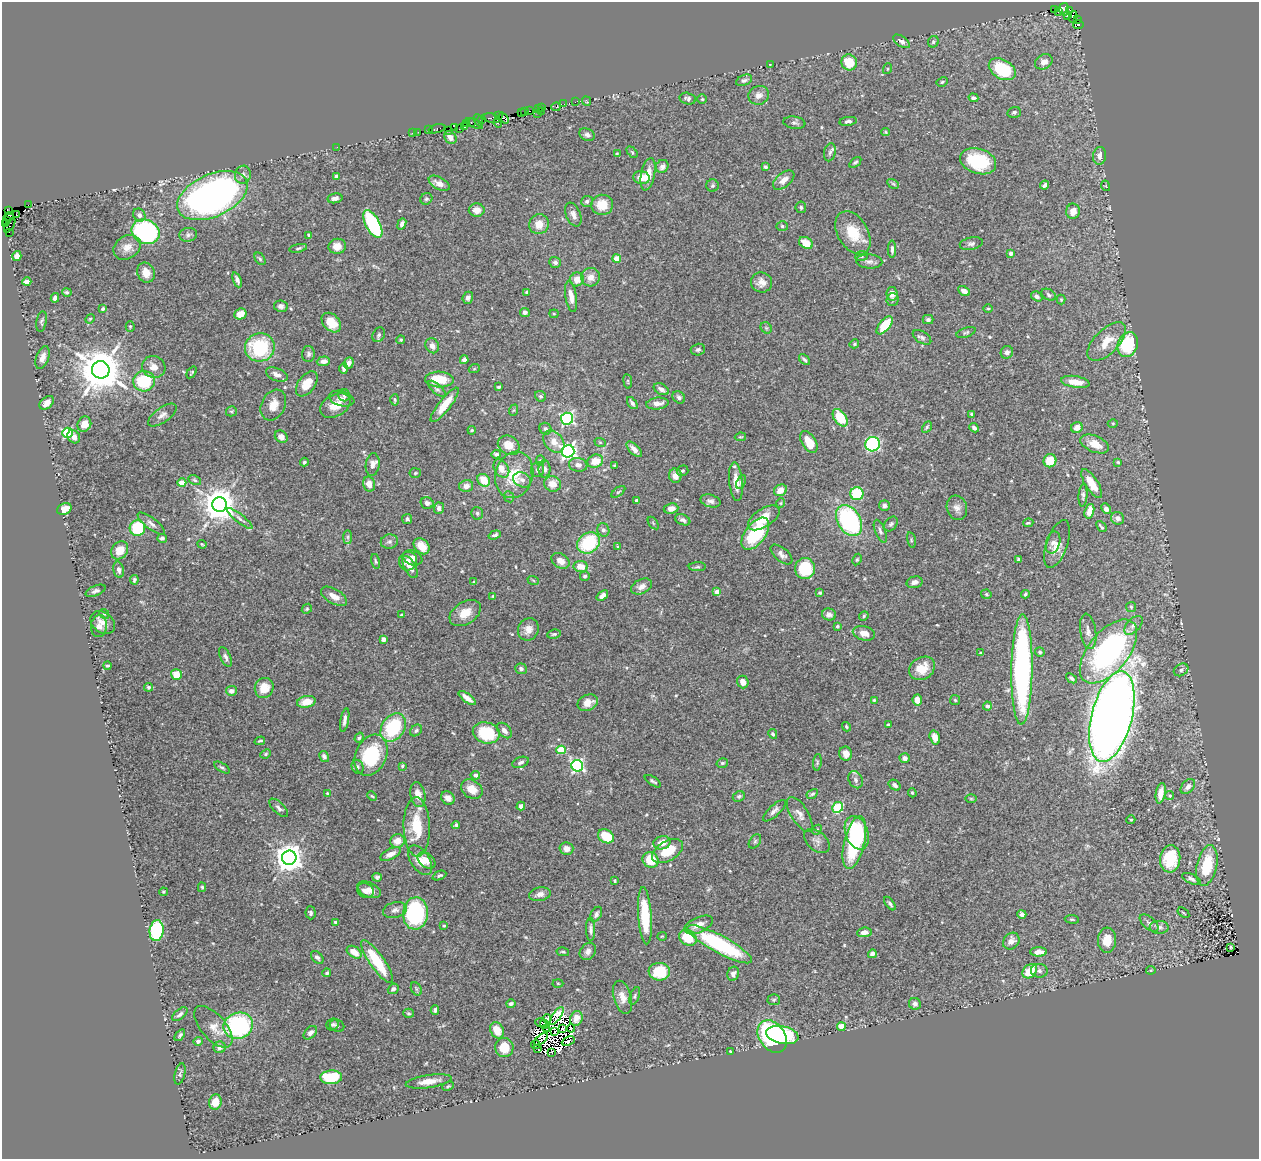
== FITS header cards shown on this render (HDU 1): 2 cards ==
NAXIS1  =                 1257
NAXIS2  =                 1157

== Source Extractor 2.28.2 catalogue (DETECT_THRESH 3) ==
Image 1257 x 1157 px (HDU 1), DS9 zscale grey, 1 PNG px = 1 image px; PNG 1261 x 1161 px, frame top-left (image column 1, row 1157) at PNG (2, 2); each listed source drawn as its Kron ellipse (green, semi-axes under 4 px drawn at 4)
Background 0.462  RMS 0.025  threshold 0.0759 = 3 sigma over >= 5 px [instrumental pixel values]
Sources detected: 550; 11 with non-positive FLUX_AUTO (blend fragments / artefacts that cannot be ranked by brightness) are neither listed nor drawn; of the other 539, the 500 brightest by FLUX_AUTO listed and drawn (39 fainter detections omitted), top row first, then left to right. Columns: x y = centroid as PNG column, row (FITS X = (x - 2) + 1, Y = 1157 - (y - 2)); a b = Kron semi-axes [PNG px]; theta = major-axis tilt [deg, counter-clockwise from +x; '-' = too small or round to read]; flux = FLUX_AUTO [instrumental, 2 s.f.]
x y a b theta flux
1054 9 3 2 - 3.6
1064 9 6 5 - 46
1069 10 4 3 - 13
1058 12 3 2 - 9.1
1068 16 3 3 - 53
1073 17 5 3 - 230
1078 19 4 3 - 6.7
1078 25 5 4 - 30
901 41 9 5 -33 6.2
933 42 6 5 - 3.3
849 62 8 7 - 43
1044 62 9 7 30 11
770 65 4 2 - 1.9
887 69 5 3 - 1.7
1002 69 14 9 -29 96
744 80 8 5 23 4.5
942 82 6 4 29 2.3
759 95 10 9 - 11
688 98 8 5 -14 4.8
973 98 5 4 - 4.9
702 99 5 4 - 2.2
586 101 5 3 - 3.7
575 102 4 2 - 3.2
564 104 2 2 - 10
556 107 5 3 - 8.4
541 108 3 2 - 11
538 109 2 2 - 12
525 111 3 2 - 4.7
529 111 2 2 - 3.3
541 111 3 2 - 3
521 112 2 2 - 2.6
1014 112 6 5 - 4
538 113 3 2 - 2.6
499 116 2 2 - 6.5
492 118 8 4 -12 32
504 118 6 4 -51 37
478 120 6 4 -66 30
482 120 2 2 - 16
848 121 9 4 8 4.1
471 122 3 2 - 19
474 123 9 3 -24 18
498 123 5 2 - 10
794 123 11 6 -7 4.7
467 124 4 2 - 9.6
455 127 3 2 - 6.3
465 127 3 3 - 2.2
437 129 8 3 14 20
459 129 2 2 - 11
429 130 2 2 - 6.1
448 130 2 2 - 5.1
418 132 2 2 - 5.2
886 132 4 4 - 2
412 133 3 2 - 7.8
587 135 8 6 -24 5.4
450 137 7 5 -51 12
337 147 2 2 - 7.8
632 152 6 4 -46 2.5
830 152 9 5 78 4.9
617 153 4 3 - 1.7
1100 156 9 6 83 8.8
978 161 18 12 -18 97
855 162 7 4 37 3.3
662 166 7 6 - 7.5
765 167 4 3 - 3.1
648 174 16 7 78 21
243 175 9 8 - 7
336 176 4 4 - 4.1
641 177 8 6 -10 19
784 180 12 7 39 14
439 183 11 6 -28 12
893 184 6 4 -31 2.6
713 185 6 6 - 3.2
1045 185 5 3 - 5
1106 186 5 3 - 1.6
212 196 37 21 24 750
335 198 7 5 12 7.1
426 199 6 5 - 3.7
587 201 6 5 - 4.4
28 205 3 2 - 10
602 205 11 10 - 33
801 207 6 5 - 2.8
477 210 8 6 0 14
8 211 4 2 - 34
1073 211 7 7 - 15
16 215 3 2 - 4.8
139 215 7 5 -49 6.5
573 215 12 7 -68 9.3
9 216 4 3 - 34
7 221 3 2 - 5.3
5 224 3 2 - 2.3
373 224 15 7 -62 180
402 224 6 3 68 5.4
539 224 10 9 - 19
10 225 8 3 58 19
782 226 5 5 - 3.3
9 232 3 2 - 3.7
145 232 14 12 -22 290
853 233 23 15 -60 49
188 235 9 7 8 5.5
309 235 3 3 - 2.8
806 243 7 5 -32 27
971 244 11 6 11 5.5
337 246 9 7 9 16
127 247 14 11 32 17
298 248 9 4 11 3.1
892 249 9 3 -90 5.3
1011 253 4 3 - 10
17 256 5 4 - 13
861 256 6 5 - 2.7
617 258 4 4 - 33
260 259 7 4 -55 2.7
869 261 13 7 -3 6.5
555 262 6 5 - 5.6
146 273 10 8 -67 17
591 277 9 9 - 15
577 279 7 6 - 15
237 280 8 3 -67 5.4
27 282 4 4 - 9
761 282 10 10 - 12
964 291 6 4 -30 11
67 292 5 4 - 2.8
527 292 4 4 - 3.1
892 294 7 5 -84 14
1049 295 8 5 -33 3.6
571 296 16 5 -81 14
1037 296 6 4 -33 4.7
55 298 5 4 - 9.3
468 298 6 5 - 5.4
893 299 6 6 - 4.4
1061 300 5 4 - 1.9
281 306 7 5 -10 5.7
988 308 5 3 - 1.8
103 309 4 3 - 3.5
525 312 5 4 - 7.5
240 314 6 5 - 21
554 314 4 4 - 1.7
90 319 5 4 - 1.8
928 320 5 4 - 3.6
42 321 10 5 80 3.5
331 323 11 8 -46 28
885 325 11 5 50 54
130 326 5 4 - 2.2
766 328 6 5 - 2.6
966 332 10 4 18 3.4
379 335 8 6 62 4.6
922 337 10 6 -33 5.1
401 340 4 4 - 2.2
1107 341 24 12 45 36
854 344 5 4 - 2.3
1128 345 13 10 69 110
432 346 8 6 -59 9.4
260 347 15 14 - 130
698 350 7 5 16 3.8
1007 352 6 6 - 6.7
308 354 8 6 89 4.5
43 358 12 6 71 11
464 360 4 4 - 6.3
804 360 7 4 -45 3.9
323 361 7 4 4 8.8
349 363 6 4 68 7.8
154 367 12 10 -26 16
344 368 5 4 - 3.7
474 369 5 3 - 1.8
101 370 9 8 - 7200
192 372 6 3 54 2.1
277 375 11 6 -23 9.4
439 380 14 8 -3 41
144 381 11 10 - 88
628 381 7 3 -82 2
1075 382 14 6 -9 23
307 384 14 8 53 27
498 387 3 3 - 2.7
437 389 11 4 -42 4.1
661 389 8 5 -29 7.5
344 395 6 5 - 3.5
540 396 6 5 - 3.8
679 397 7 5 -42 5.3
342 399 13 7 -15 8.7
395 400 6 3 88 2.5
47 403 8 5 42 12
632 403 7 3 -54 3.9
657 403 11 6 6 12
273 405 16 11 63 19
335 405 16 10 29 25
445 405 21 6 52 31
514 410 6 3 70 2.3
231 411 5 5 - 2.6
972 414 4 4 - 2.6
162 415 16 7 35 9
840 418 10 6 -56 57
567 419 6 6 - 250
1113 423 5 3 - 1.7
84 424 8 6 65 15
927 427 6 4 60 2.4
974 428 5 4 - 4.6
1077 428 6 5 - 14
545 429 6 5 - 4.3
472 430 4 4 - 1.8
68 433 5 5 - 150
74 437 7 6 - 9.4
281 437 7 5 -42 11
740 437 5 4 - 1.9
554 442 12 9 -50 17
600 442 6 3 -19 1.8
809 442 12 7 -60 27
872 444 7 7 - 200
1095 444 15 8 -22 23
509 445 11 9 -32 23
634 449 10 5 -47 11
568 451 6 6 - 570
496 454 5 4 - 4.4
540 460 5 4 - 2.2
595 461 8 6 20 26
1050 461 6 6 - 37
304 462 4 4 - 2.8
1118 462 4 4 - 2.3
373 465 11 7 82 10
578 465 9 6 -10 8.9
614 465 3 2 - 1.6
501 468 10 7 -56 16
544 469 9 6 -89 6.7
537 470 7 6 - 5.1
683 471 6 5 - 2.5
415 473 5 4 - 2.8
514 475 23 18 72 60
675 476 7 6 - 14
195 480 7 4 -27 3.1
484 480 7 5 -44 32
522 480 9 7 -26 7.7
736 482 19 6 -84 23
741 482 7 4 63 3.8
182 483 4 4 - 31
369 484 7 6 - 15
553 484 8 7 - 16
1092 484 16 6 -58 27
466 486 7 6 - 11
780 490 7 5 32 17
618 492 8 4 35 2.6
857 494 6 6 - 71
1083 495 11 4 85 4.6
509 497 6 5 - 2.8
637 501 3 3 - 6.8
710 501 10 6 -15 6.5
427 503 6 5 - 6.8
781 503 5 4 - 1.8
220 505 7 7 - 3900
884 506 5 5 - 5.3
439 508 6 5 - 7.4
957 508 12 10 -71 10
64 509 7 5 22 15
671 509 7 5 8 9.7
1106 509 5 4 - 8.3
1089 511 7 4 73 21
477 513 6 5 - 3.3
764 518 18 9 33 32
1118 518 7 6 - 8.2
240 519 16 4 -38 6.1
407 519 5 5 - 3.9
683 520 8 5 -23 5.4
849 521 16 11 -58 230
653 523 7 3 -54 1.6
1028 523 5 3 - 2.6
151 524 16 5 -37 8.5
891 524 8 5 50 3.9
1101 527 6 2 -50 2.7
137 528 8 8 - 89
603 530 7 6 - 4.9
880 531 12 5 -68 5
755 534 18 10 53 110
495 535 6 3 19 3.9
348 537 7 4 90 3.6
162 538 5 4 - 3.8
911 540 8 3 -77 2.2
389 542 8 7 - 5.2
1053 542 11 7 76 6.7
589 543 12 10 33 110
202 544 5 3 - 2
1057 544 25 10 71 18
422 546 9 6 -46 25
618 547 4 3 - 2.2
120 550 9 7 52 20
781 554 13 6 -40 7.9
412 558 10 7 -21 9
1018 559 4 3 - 2.4
857 560 6 4 63 2.2
376 561 7 4 -79 2.7
408 561 9 9 - 14
560 561 10 7 -33 14
581 566 7 5 -8 23
410 567 12 5 -60 11
697 567 8 4 1 3.2
805 568 10 10 - 76
119 570 8 5 -77 6.4
585 576 5 4 - 3.5
134 580 5 3 - 3.3
533 580 6 3 -20 1.9
474 582 4 3 - 2.5
914 582 8 5 15 6.5
641 586 11 7 25 9.5
96 591 10 5 22 4.7
717 592 4 4 - 22
820 593 3 3 - 2.2
986 594 5 4 - 2.2
1025 594 4 3 - 2.9
334 596 14 7 -30 16
493 596 3 3 - 1.8
602 596 6 4 39 7.7
1131 607 5 5 - 2.6
307 609 5 4 - 2.4
465 613 17 11 33 25
104 614 5 4 - 2.1
829 614 7 6 - 5.7
402 615 3 3 - 3.3
864 616 5 4 - 2.1
103 622 13 10 -37 13
1133 625 11 6 47 8.9
99 626 11 8 85 14
837 626 3 3 - 2.2
528 629 11 10 - 13
1088 631 18 8 -81 11
864 633 11 7 -15 15
554 634 7 4 9 3.1
383 639 4 4 - 4.9
1108 651 38 20 50 430
1040 652 5 4 - 3.2
980 653 4 3 - 1.7
225 657 10 5 -64 5.1
107 665 4 2 - 2
922 668 14 11 32 28
521 669 6 5 - 5.4
1022 670 55 10 89 470
1181 670 8 6 31 4.8
176 674 5 5 - 24
1071 678 6 4 -39 3.6
743 682 6 5 - 12
148 687 4 4 - 2.9
264 688 10 9 - 25
231 691 5 5 - 8.7
467 698 10 4 -38 13
874 700 4 4 - 2.1
917 700 5 5 - 13
955 700 5 5 - 2.3
306 702 9 6 11 22
588 703 10 7 23 17
987 706 4 4 - 5.4
1112 717 46 20 76 2800
345 720 12 4 79 6.8
888 725 3 3 - 1.9
393 727 15 11 57 110
846 727 5 4 - 2.1
416 730 6 5 - 3.8
504 731 9 6 -48 7.6
486 733 14 10 -15 81
773 734 5 4 - 3
359 738 5 4 - 2.6
935 738 7 5 -73 16
260 741 5 2 - 2.5
561 750 4 4 - 65
266 754 5 4 - 2.2
846 754 7 6 - 14
371 755 21 15 65 100
324 756 6 4 -59 4.2
905 758 5 5 - 8.7
521 762 8 5 19 5.1
817 762 8 4 82 3
722 763 6 4 15 2.9
402 766 3 3 - 2.2
577 766 6 5 - 330
222 767 9 3 -31 3
358 767 7 5 -66 3.7
475 775 5 4 - 4
856 780 9 6 -60 5.6
653 781 9 3 -33 2.9
895 785 6 4 -37 4.9
1188 787 9 6 48 8.8
472 789 11 9 -34 22
328 793 4 3 - 4.3
912 793 4 4 - 2.2
1161 793 10 5 80 19
418 794 13 7 -79 15
812 794 6 4 29 3.2
372 796 5 3 - 1.9
739 796 6 5 - 3.6
1170 796 4 4 - 2.9
448 798 7 6 - 9.7
971 799 5 3 - 1.7
521 806 4 4 - 5.7
838 807 5 5 - 83
279 808 12 5 -44 6.7
774 811 14 5 43 7.3
800 814 20 8 -58 13
1131 820 4 4 - 2.1
456 825 4 3 - 2.9
417 827 30 13 -88 61
817 830 5 4 - 2.6
857 833 17 11 -69 130
606 836 8 6 -30 50
397 841 7 6 - 17
755 841 8 5 54 3.5
817 841 15 9 -41 8.7
662 843 8 6 15 17
854 843 27 10 76 130
566 849 7 6 - 10
667 851 17 9 30 42
390 854 11 5 27 10
289 858 7 7 - 2600
1170 859 14 10 85 64
420 860 16 9 -56 22
426 860 10 7 -39 16
651 860 8 7 - 45
1207 866 21 10 78 63
439 875 7 4 24 3.2
377 877 5 4 - 3.4
1191 879 10 4 -25 5.4
614 881 3 3 - 2
202 887 5 4 - 2.2
369 890 12 7 -24 15
365 891 8 7 - 9.6
163 892 4 4 - 1.9
540 894 11 6 12 10
890 904 8 4 -52 4.1
395 910 12 7 14 9.1
311 913 6 5 - 4
415 913 16 12 87 210
1183 913 6 3 -36 1.8
596 914 8 5 60 5.4
1022 914 4 4 - 5.3
645 916 29 6 -86 70
1072 919 7 3 -8 2.2
335 922 4 3 - 2.5
1149 923 11 6 -42 6
698 925 15 7 24 17
444 926 4 3 - 3.2
1159 927 9 6 -1 7.2
591 929 12 4 -88 5.7
157 931 10 7 81 170
864 932 7 5 6 11
662 936 5 4 - 1.8
688 938 9 7 -35 51
1107 940 12 9 86 22
1011 941 9 7 49 12
720 944 36 8 -28 190
1231 947 3 2 - 1.8
588 951 9 7 52 7.7
354 952 8 5 -34 19
563 952 6 3 -12 2.3
1038 952 8 4 0 15
872 954 4 4 - 6.1
317 957 7 5 -47 5.1
377 961 26 7 -55 73
1151 970 4 4 - 1.8
1030 971 8 6 41 35
1039 971 8 7 - 5.6
659 972 10 9 - 59
327 973 4 3 - 2.9
733 974 7 5 68 7.6
558 983 5 3 - 1.8
393 989 6 4 41 4.1
416 989 7 5 -61 3.1
635 996 9 4 68 2.9
622 997 17 9 -74 16
774 1000 6 5 - 2.6
511 1004 4 4 - 4.8
915 1004 6 6 - 6.5
435 1010 5 4 - 4.5
409 1013 5 4 - 2.7
180 1014 9 4 39 5.1
557 1016 10 4 55 3.7
547 1018 4 3 - 4.1
576 1018 7 6 - 8.5
541 1023 6 3 -8 3.4
333 1024 6 5 - 3.2
544 1024 4 3 - 2.6
238 1026 15 13 18 200
337 1026 7 6 - 4.2
213 1027 25 12 -49 21
841 1027 4 4 - 44
571 1028 4 2 - 4.3
546 1029 3 2 - 2.1
563 1029 4 3 - 6.2
497 1030 8 6 -64 25
554 1032 3 2 - 2.5
310 1033 8 5 46 6.2
180 1035 7 4 52 3.8
782 1035 16 9 -11 88
772 1036 18 12 -53 320
541 1039 8 3 40 4.9
198 1041 5 4 - 4.8
568 1041 7 3 26 2.6
536 1045 4 2 - 5
220 1047 6 5 - 8.7
504 1047 9 9 - 33
538 1048 2 2 - 1.7
551 1052 3 3 - 1.9
730 1052 3 2 - 1.7
180 1074 11 5 76 3.9
331 1077 11 7 2 92
429 1081 23 6 9 21
448 1086 6 4 22 2.3
215 1102 8 6 73 20
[39 fainter detections neither listed nor drawn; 11 non-positive-flux detections neither listed nor drawn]